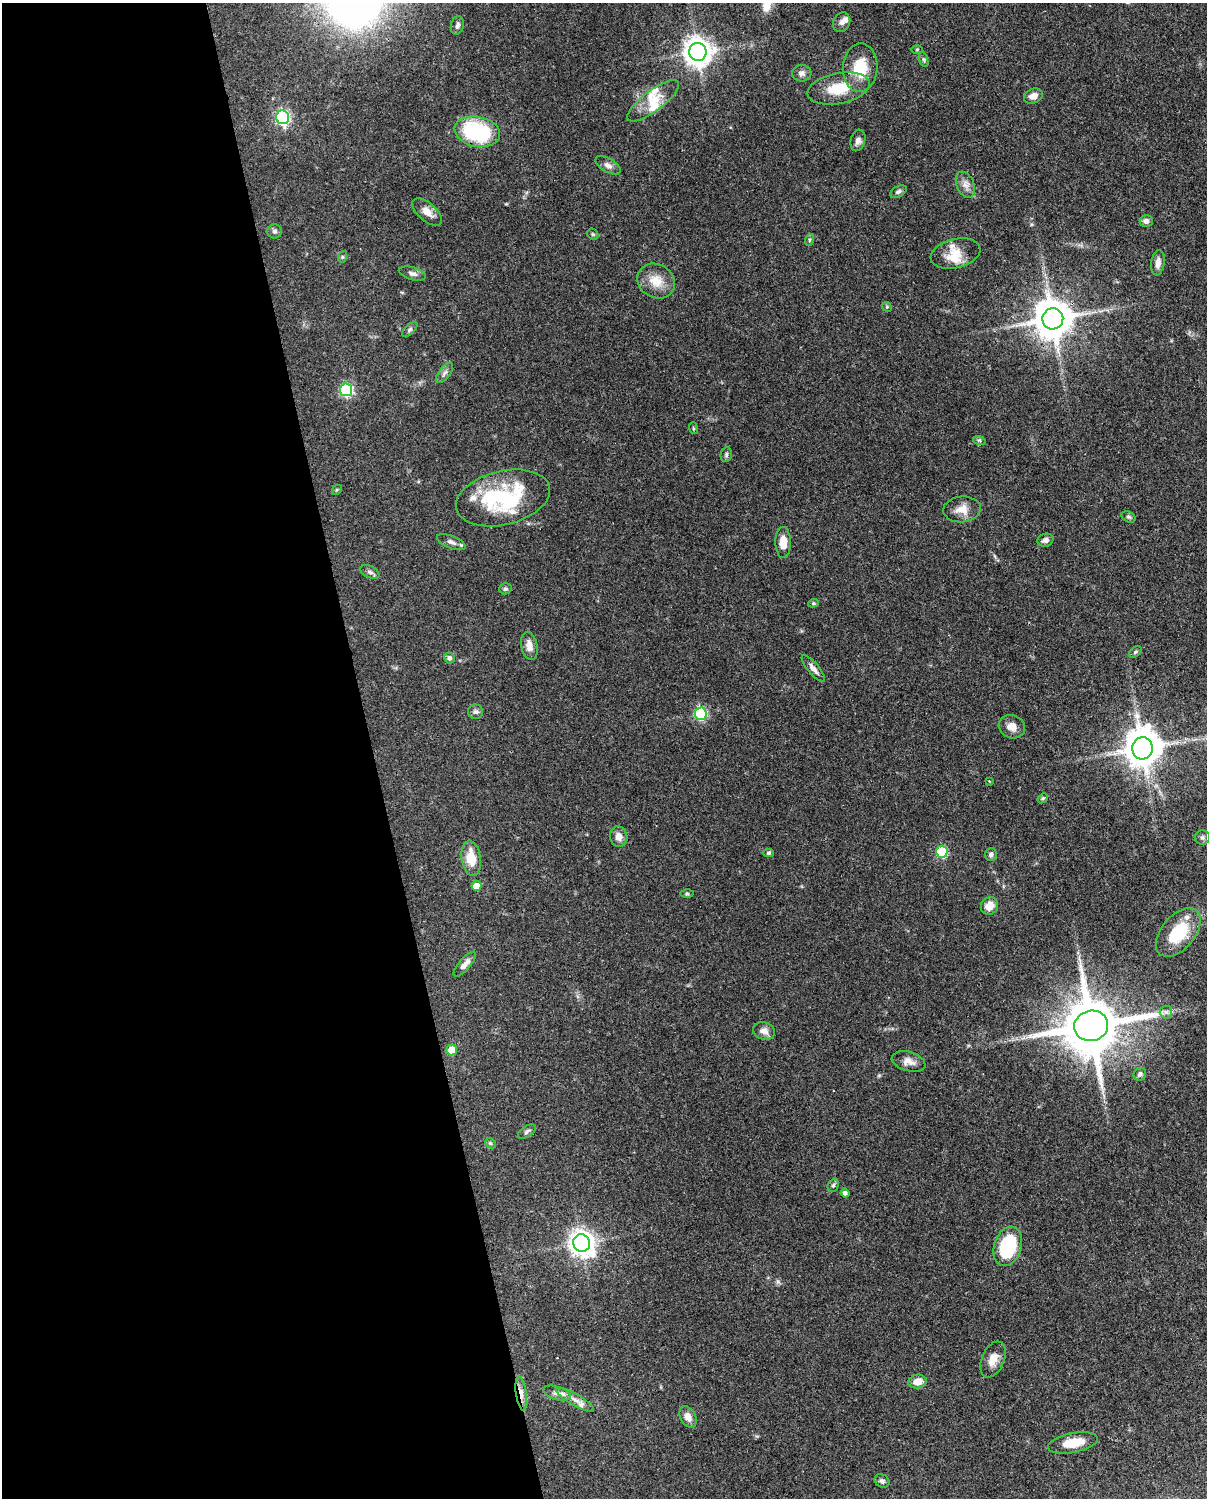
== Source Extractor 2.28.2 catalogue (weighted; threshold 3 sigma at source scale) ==
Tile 5 of 4 x 3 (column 1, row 2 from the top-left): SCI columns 89-1293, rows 1760-3255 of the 4999 x 4902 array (HDU 1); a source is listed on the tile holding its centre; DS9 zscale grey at full resolution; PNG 1209 x 1500 px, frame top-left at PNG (2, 3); each listed source drawn as its Kron ellipse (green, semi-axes under 4 px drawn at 4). Shown black and unused: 31% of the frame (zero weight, under 3 of 4 exposures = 7% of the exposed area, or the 3 px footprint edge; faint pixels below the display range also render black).
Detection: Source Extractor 2.28.2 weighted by HDU 2 'WHT'; one run over the whole footprint, this tile lists its part. Background 0.087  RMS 0.0039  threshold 0.0175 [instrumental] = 3 sigma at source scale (4.5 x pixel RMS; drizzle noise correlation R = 1.50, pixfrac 1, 0.05/0.05 arcsec/px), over >= 5 px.
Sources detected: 96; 11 inside a brighter listed object's ellipse — not listed separately; the other 85 listed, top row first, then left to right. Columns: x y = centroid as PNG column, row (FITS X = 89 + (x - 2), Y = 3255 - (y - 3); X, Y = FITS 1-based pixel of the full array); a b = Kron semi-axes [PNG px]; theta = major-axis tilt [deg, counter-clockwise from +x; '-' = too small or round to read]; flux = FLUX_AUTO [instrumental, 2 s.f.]
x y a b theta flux
842 22 10 8 62 1.6
457 25 9 6 75 1.4
917 50 5 3 - 0.4
698 52 9 8 - 480
924 60 8 3 -71 0.57
860 68 24 17 86 13
802 73 10 8 -3 1.8
839 89 32 15 11 12
1033 96 10 7 23 2.7
653 101 31 10 37 6.9
283 117 7 6 - 76
477 132 23 15 -11 38
858 140 11 7 73 1.7
608 165 14 7 -30 1.8
965 185 14 8 -68 2.6
898 192 9 5 27 0.98
427 212 18 9 -41 3.4
1146 221 7 6 - 1.5
275 231 7 7 - 1
593 234 6 5 - 0.6
809 240 6 4 71 0.52
956 253 25 14 14 6.9
342 257 6 4 72 0.49
1158 263 13 6 82 2.5
412 274 14 6 -16 1.6
656 281 20 16 -31 6.9
887 307 5 4 - 0.44
1053 319 10 10 - 1200
410 330 9 5 42 0.83
444 373 12 5 52 1.4
346 390 6 6 - 47
693 428 6 3 -72 0.41
979 440 6 4 -18 0.6
726 455 7 5 78 0.79
337 490 5 3 - 0.42
503 498 48 27 14 37
962 509 19 13 5 4.5
1128 517 8 5 -26 0.73
1045 540 8 6 15 1.7
451 542 15 6 -22 1.8
783 542 15 7 -89 4.9
370 572 10 5 -26 1.1
505 589 6 5 - 0.72
813 603 5 4 - 0.49
529 646 14 8 -79 3.2
1135 652 7 4 36 0.64
449 658 5 5 - 1.1
813 668 17 5 -50 2.1
476 712 7 7 - 1.1
701 714 6 6 - 38
1012 727 13 11 -22 3.5
1142 748 11 10 - 1000
989 781 4 3 - 0.33
1043 798 6 4 43 0.5
619 837 10 8 -80 2.7
1202 837 7 7 - 1
942 852 6 5 - 26
769 853 5 4 - 0.7
991 855 6 6 - 1.1
471 858 18 9 -81 7.2
476 886 5 5 - 4.7
687 894 6 4 0 0.54
990 906 9 8 - 4.4
1178 932 28 16 50 18
465 964 16 6 49 2.2
1166 1012 6 6 - 1.1
1091 1026 17 15 13 2800
764 1031 11 8 -19 2.5
451 1050 5 5 - 6
909 1061 17 9 -16 3
1140 1074 6 6 - 1.2
527 1132 10 5 34 1
490 1143 6 4 -44 0.52
833 1185 7 5 67 0.67
845 1193 4 4 - 1.3
582 1243 9 8 - 360
1008 1246 20 13 73 28
993 1360 19 11 67 4.1
917 1382 9 7 10 4.2
521 1393 17 5 -82 2.6
557 1393 14 6 -17 1.9
575 1400 21 6 -30 2.7
688 1417 11 7 -61 2.6
1073 1443 25 9 11 8.5
882 1481 8 6 -33 1.2
Overlapping masked pixels (flux is a lower limit): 2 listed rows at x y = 1053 319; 521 1393